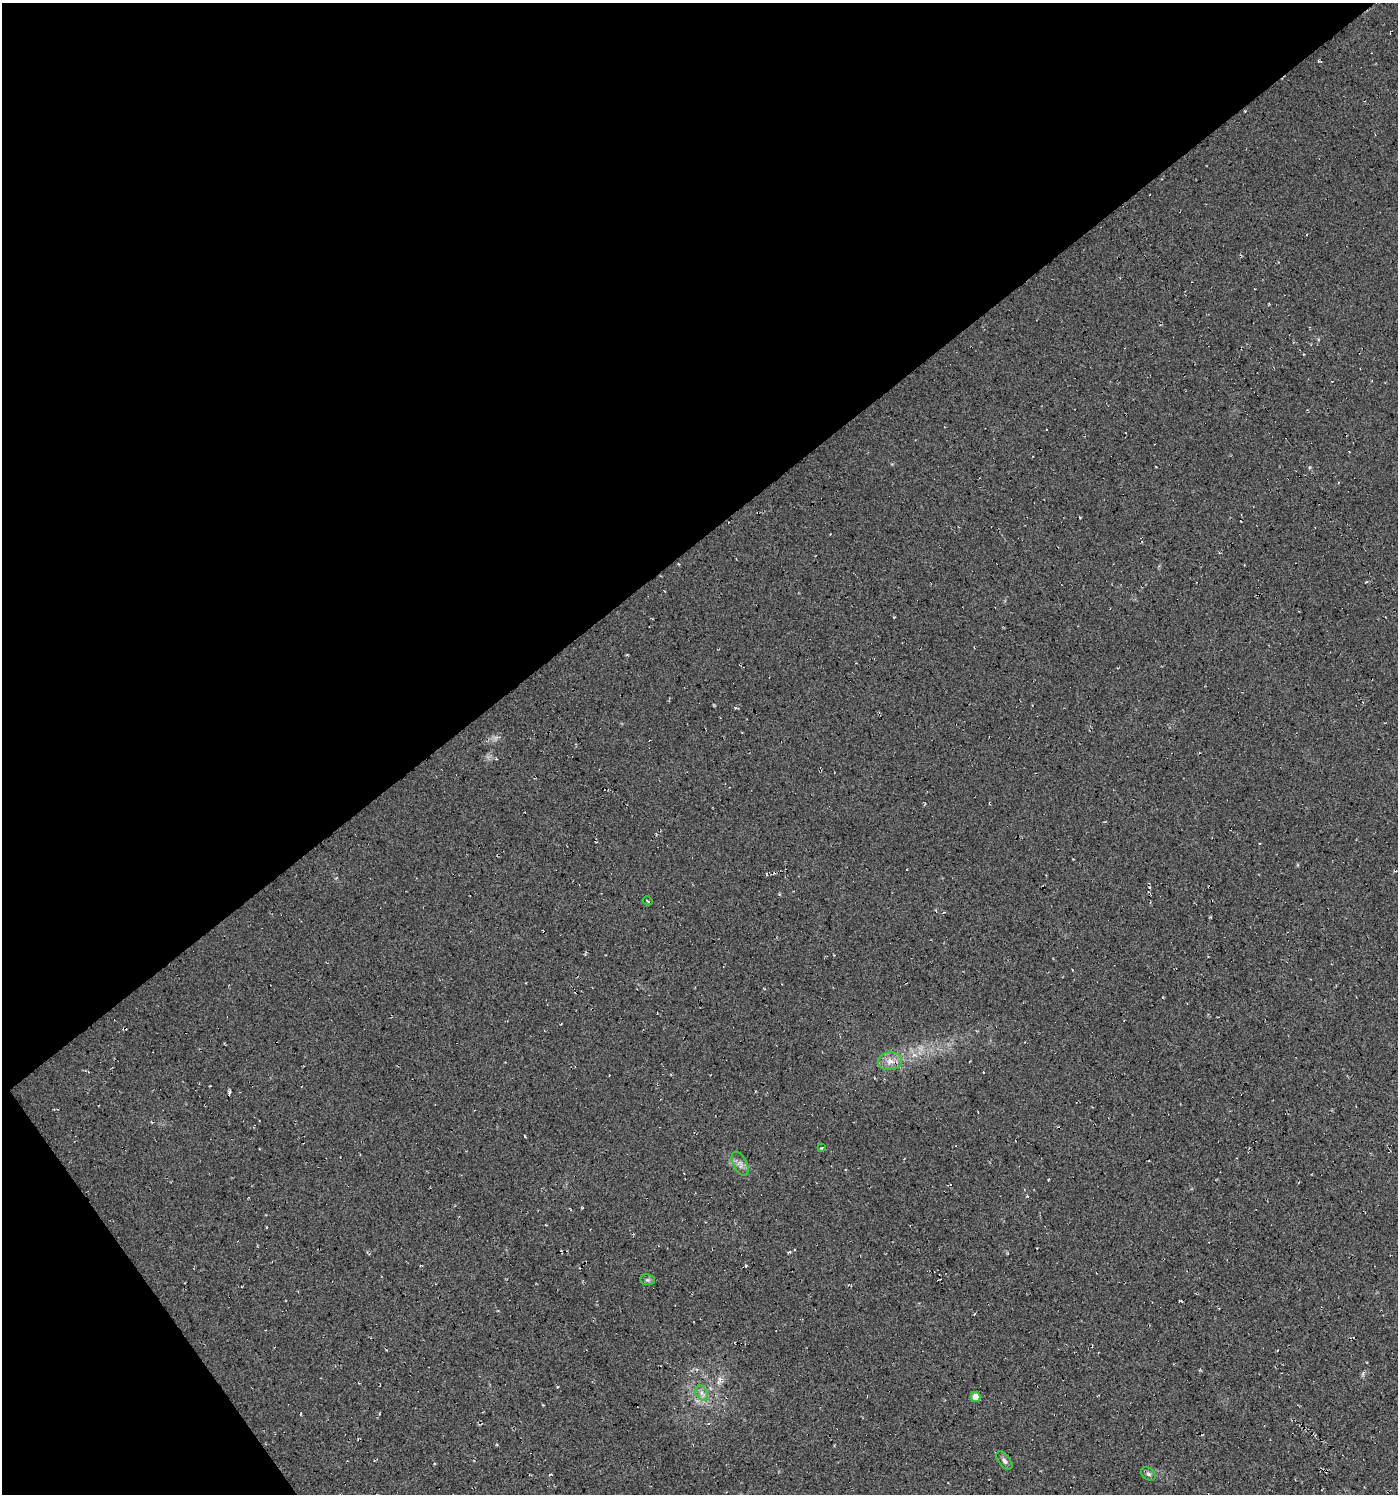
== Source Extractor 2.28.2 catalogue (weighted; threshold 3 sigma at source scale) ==
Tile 5 of 4 x 4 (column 1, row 2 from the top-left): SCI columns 130-1525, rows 2985-4476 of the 5906 x 5968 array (HDU 1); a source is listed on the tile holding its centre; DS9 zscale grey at full resolution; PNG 1400 x 1496 px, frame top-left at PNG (2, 3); each listed source drawn as its Kron ellipse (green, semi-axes under 4 px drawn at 4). Shown black and unused: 39% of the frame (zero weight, under 2 of 3 exposures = <1% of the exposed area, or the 3 px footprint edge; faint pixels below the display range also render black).
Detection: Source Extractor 2.28.2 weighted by HDU 2 'WHT'; one run over the whole footprint, this tile lists its part. Background 0.03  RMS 0.013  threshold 0.0577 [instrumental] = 3 sigma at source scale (4.5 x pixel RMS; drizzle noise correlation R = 1.50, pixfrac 1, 0.0396/0.0396 arcsec/px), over >= 5 px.
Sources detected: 9; all 9 listed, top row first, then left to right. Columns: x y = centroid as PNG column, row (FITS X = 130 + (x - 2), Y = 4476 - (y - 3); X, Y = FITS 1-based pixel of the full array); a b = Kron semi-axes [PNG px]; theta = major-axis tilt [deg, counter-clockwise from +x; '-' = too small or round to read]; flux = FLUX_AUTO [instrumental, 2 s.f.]
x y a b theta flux
648 901 5 2 - 1.1
890 1061 12 9 1 11
821 1148 3 2 - 0.99
740 1164 13 7 -63 6.7
648 1280 7 5 -10 2.6
702 1393 8 5 -61 5.1
975 1397 5 4 - 13
1004 1461 11 5 -50 4.2
1148 1474 8 5 -40 3